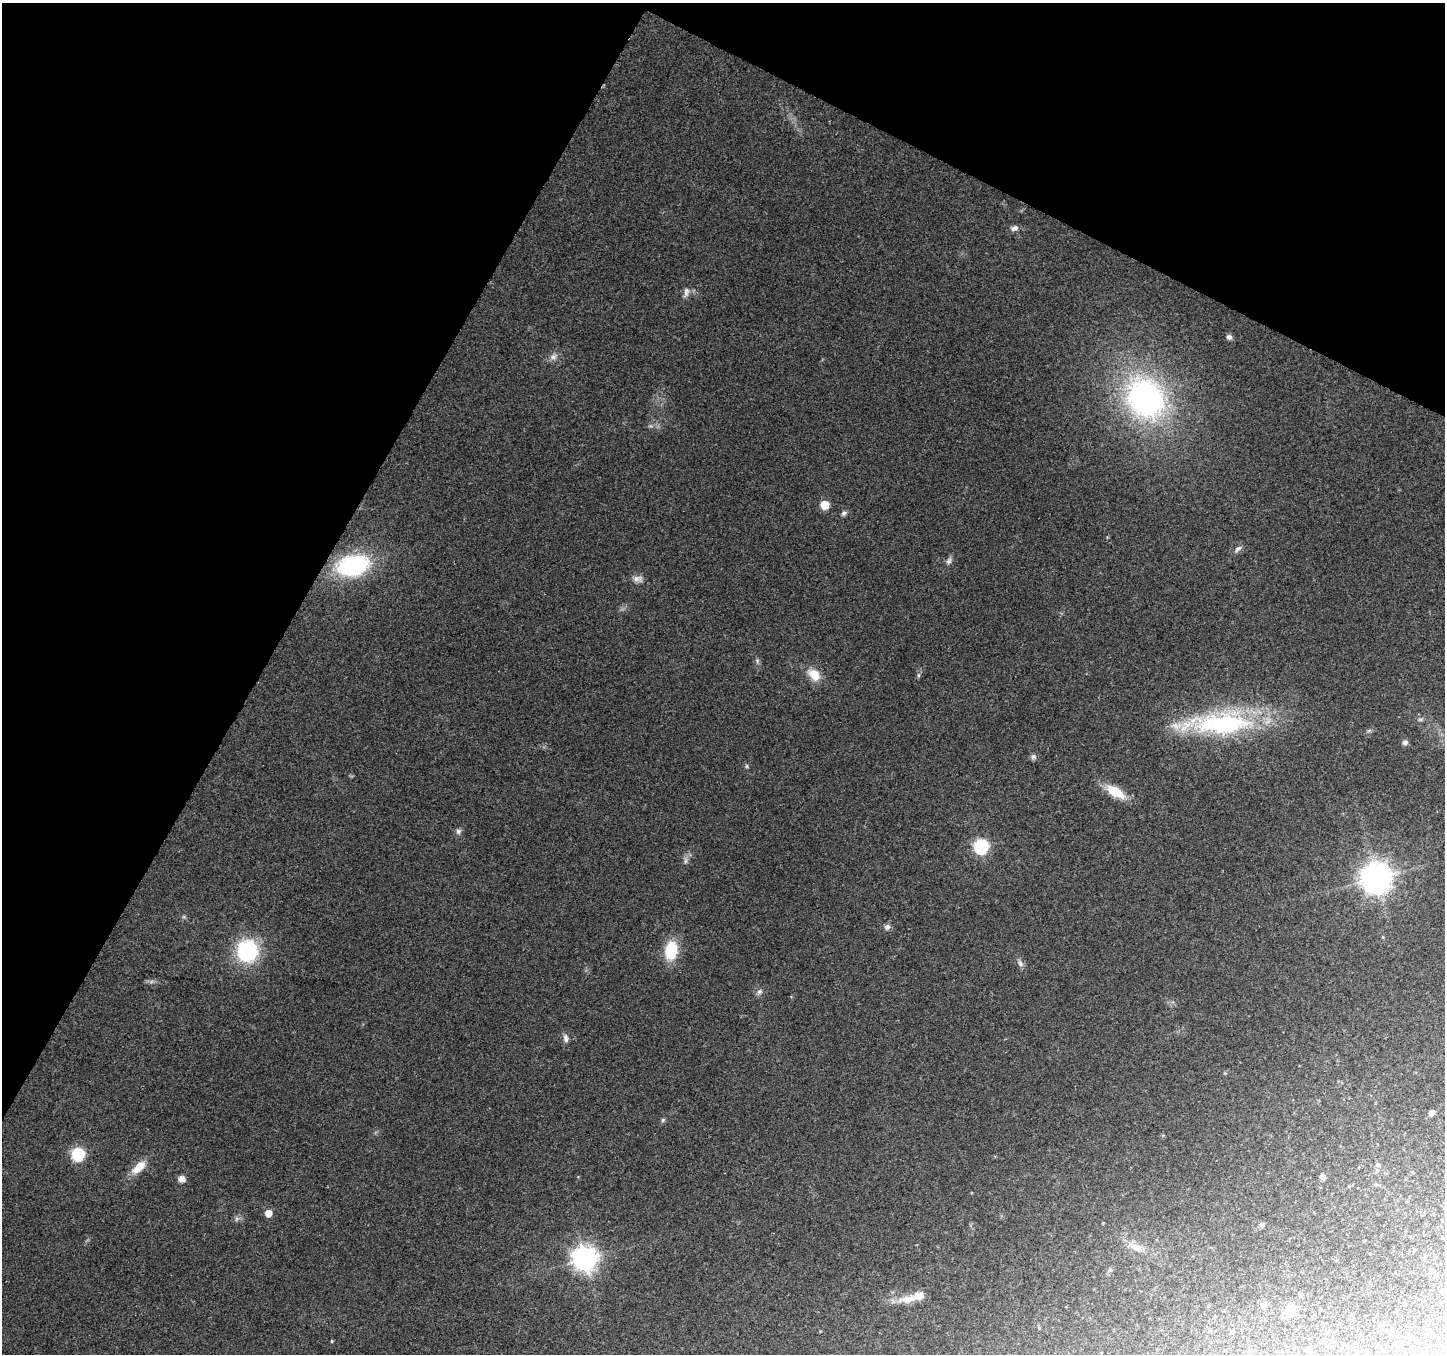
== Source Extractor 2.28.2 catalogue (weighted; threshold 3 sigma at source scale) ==
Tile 2 of 4 x 4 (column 2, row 1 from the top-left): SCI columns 1451-2893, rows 4323-5674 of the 5779 x 5873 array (HDU 1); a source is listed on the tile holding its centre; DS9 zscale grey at full resolution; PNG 1447 x 1356 px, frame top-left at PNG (2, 3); no overlay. Shown black and unused: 27% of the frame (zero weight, under 2 of 3 exposures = <1% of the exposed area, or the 3 px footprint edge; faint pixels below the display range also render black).
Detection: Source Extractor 2.28.2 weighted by HDU 2 'WHT'; one run over the whole footprint, this tile lists its part. Background 0.184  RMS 0.0099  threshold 0.0444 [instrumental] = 3 sigma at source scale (4.5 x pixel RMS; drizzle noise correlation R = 1.50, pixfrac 1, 0.0396/0.0396 arcsec/px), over >= 5 px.
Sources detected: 58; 2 inside a brighter listed object's ellipse — not listed separately; the other 56 listed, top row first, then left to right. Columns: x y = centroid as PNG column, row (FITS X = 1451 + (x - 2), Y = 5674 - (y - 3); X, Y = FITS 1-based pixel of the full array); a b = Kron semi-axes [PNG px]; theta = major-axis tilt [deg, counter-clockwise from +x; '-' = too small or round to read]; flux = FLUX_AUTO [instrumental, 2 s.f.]
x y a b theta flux
1014 228 9 7 13 4.3
686 292 13 7 85 4.7
1229 337 7 7 - 2.9
553 357 10 7 33 4.6
1145 398 39 33 -56 260
824 505 6 6 - 28
844 513 7 6 - 2.4
1107 537 4 3 - 0.99
1238 549 12 5 41 3.2
949 561 11 6 64 3.3
353 565 27 17 12 120
638 579 14 8 -13 5.6
757 661 6 5 - 1.9
814 675 17 11 -44 16
918 675 6 4 90 1.6
1420 719 8 4 8 1.9
1221 724 83 24 1 160
1369 731 7 4 19 1.7
1405 742 7 6 - 3.1
1033 757 7 7 - 2.5
747 766 6 4 -89 1.4
1115 792 20 10 -30 27
458 831 7 7 - 2.9
981 846 7 7 - 170
685 861 9 4 89 2.7
1376 878 10 9 - 1500
887 927 8 7 - 3.5
671 950 20 13 81 35
247 951 28 26 87 68
1020 963 11 6 -62 3.8
759 992 8 7 - 3.1
566 1038 12 6 -81 4
1431 1113 6 5 - 4.2
663 1120 6 5 - 1.7
78 1154 6 6 - 120
1378 1165 6 5 - 1.7
138 1167 21 9 42 15
1323 1177 6 6 - 3.6
182 1179 7 7 - 6.1
1376 1184 6 4 -1 1.5
1349 1186 5 4 - 0.96
268 1213 5 5 - 13
1262 1225 6 6 - 2.5
1443 1238 3 3 - 1.1
1135 1247 20 9 -24 11
585 1259 8 8 - 920
1432 1271 5 5 - 2.1
1436 1275 4 4 - 1.3
1442 1291 4 4 - 1.3
1300 1294 5 5 - 1.7
908 1299 31 10 9 15
1264 1305 8 7 - 3.5
1321 1309 4 3 - 0.87
1290 1310 6 6 - 54
332 1341 4 4 - 0.92
1307 1350 5 5 - 1.4